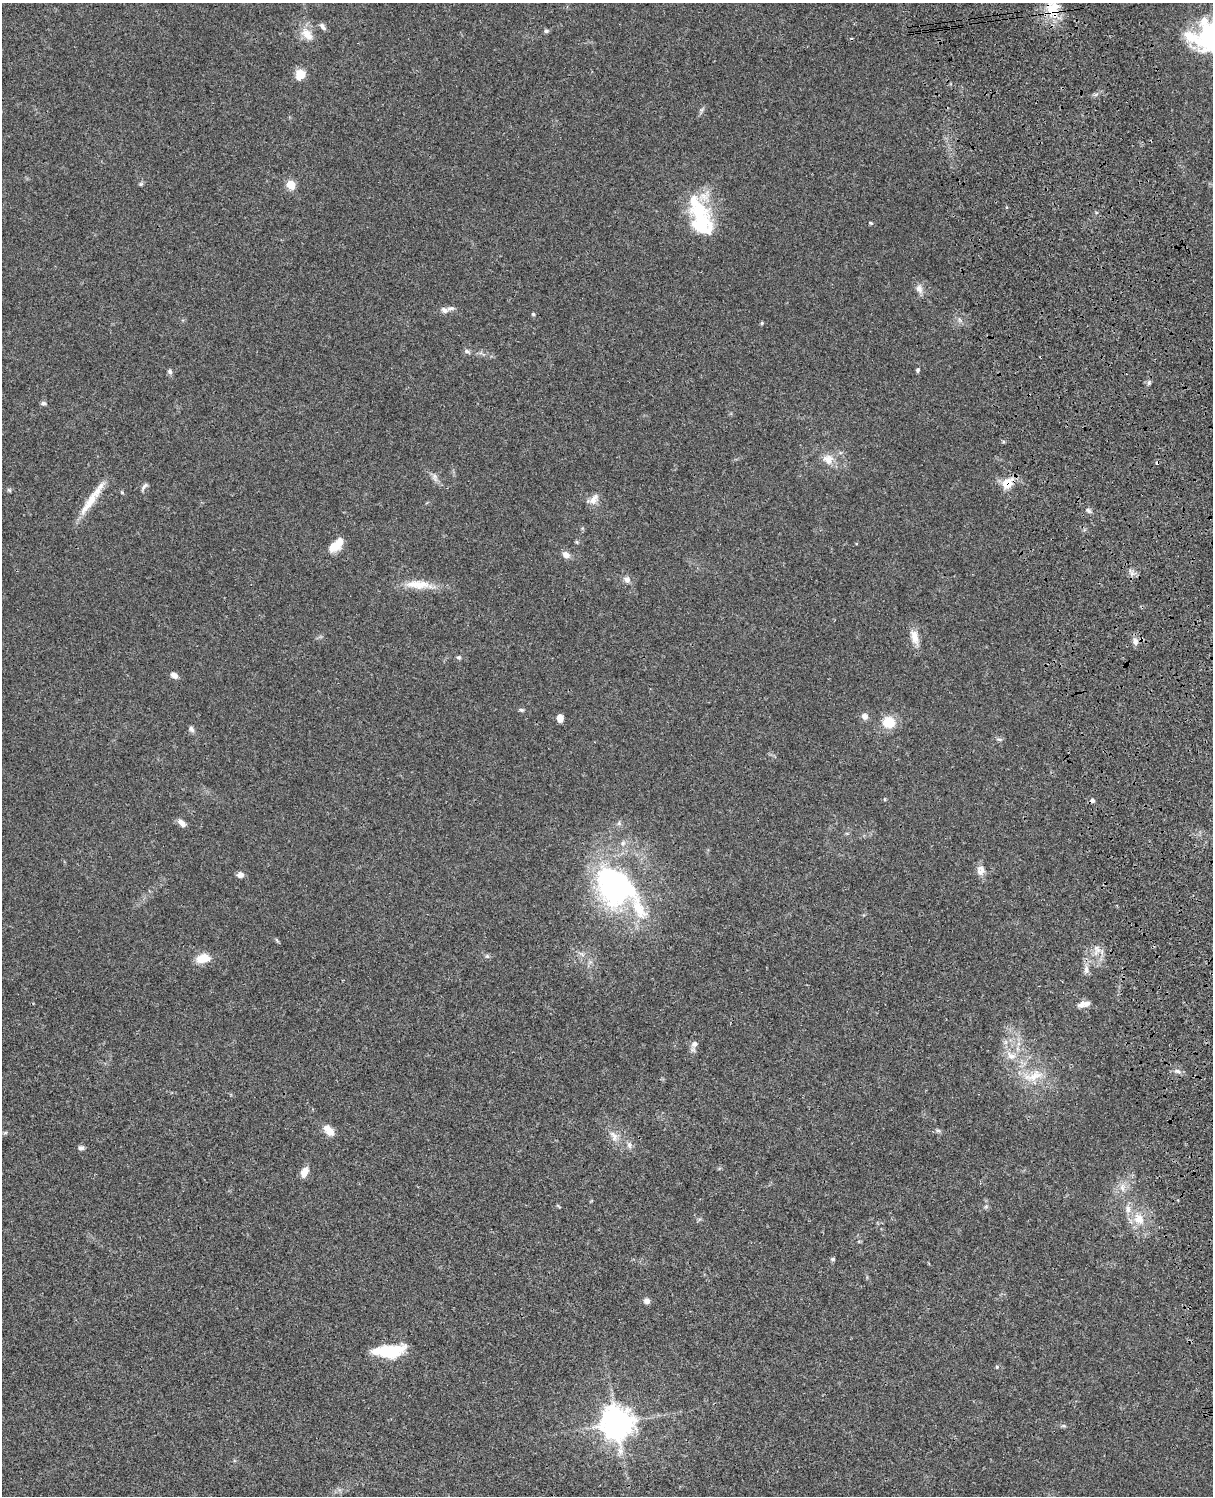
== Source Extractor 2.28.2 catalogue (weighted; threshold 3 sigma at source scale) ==
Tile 6 of 4 x 3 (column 2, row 2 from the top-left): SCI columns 1334-2544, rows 1773-3266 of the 5085 x 4926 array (HDU 1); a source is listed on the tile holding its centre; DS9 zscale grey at full resolution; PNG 1215 x 1498 px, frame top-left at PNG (2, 3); no overlay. Shown black and unused: <1% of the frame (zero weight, under 3 of 4 exposures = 6% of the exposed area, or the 3 px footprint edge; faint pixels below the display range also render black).
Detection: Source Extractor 2.28.2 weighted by HDU 2 'WHT'; one run over the whole footprint, this tile lists its part. Background 0.0752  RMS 0.0058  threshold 0.0259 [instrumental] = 3 sigma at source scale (4.5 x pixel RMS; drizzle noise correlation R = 1.50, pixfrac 1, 0.05/0.05 arcsec/px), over >= 5 px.
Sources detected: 85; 2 cosmic-ray / hot-pixel residue — not listed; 7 inside a brighter listed object's ellipse — not listed separately; the other 76 listed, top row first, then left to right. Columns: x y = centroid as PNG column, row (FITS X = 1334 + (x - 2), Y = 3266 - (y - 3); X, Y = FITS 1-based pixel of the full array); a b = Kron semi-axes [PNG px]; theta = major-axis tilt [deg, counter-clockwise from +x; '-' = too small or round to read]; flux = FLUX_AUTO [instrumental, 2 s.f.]
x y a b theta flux
1052 9 24 18 -74 16
322 26 10 5 -53 1.7
546 31 5 5 - 1.3
306 34 18 13 -82 6.9
1210 35 41 27 50 57
300 74 12 11 - 6.5
141 184 6 5 - 0.9
291 185 5 5 - 19
700 219 43 23 -73 43
870 223 5 4 - 0.66
919 289 13 8 -64 3.3
444 310 9 7 -13 2.5
533 314 5 4 - 0.76
762 323 4 4 - 0.79
467 351 8 5 -12 1.4
917 370 5 4 - 0.92
170 372 7 6 - 1.5
1149 383 7 5 71 1.2
43 403 6 5 - 1.3
828 459 15 14 - 6.2
435 477 11 7 -81 2.4
1007 483 13 10 41 9.9
144 486 13 4 51 1.5
9 490 6 5 - 0.82
122 492 5 4 - 0.66
594 499 17 9 58 4.3
89 503 42 10 55 13
1088 511 8 5 -50 1.4
577 542 6 4 -71 0.68
336 545 18 9 43 10
566 555 8 7 - 3.6
627 580 9 8 - 2.5
418 584 35 11 -1 11
915 637 21 10 -76 6.2
1135 641 11 8 -83 2.9
459 657 6 5 - 1.1
174 675 9 6 -28 3
521 710 6 5 - 0.97
865 716 9 8 - 2.6
560 718 7 5 -89 4.7
889 722 15 13 -9 12
191 729 8 5 -52 1.8
999 739 7 4 -1 1
885 799 5 3 - 0.5
181 823 11 6 -44 3.2
619 823 6 6 - 1.2
623 843 8 6 2 1.9
980 872 17 8 -67 3.7
240 875 7 6 - 2.7
615 886 54 40 -41 120
277 940 6 4 -70 0.73
1097 950 17 9 78 5.4
582 954 9 3 -45 1.1
487 956 6 6 - 1.1
203 958 18 10 11 8.2
1086 970 12 6 -90 2.9
1084 1004 16 7 14 3.7
694 1044 9 8 - 2.4
1011 1056 16 9 -32 5.9
1178 1071 9 5 -36 1.8
1033 1076 32 12 17 11
329 1130 17 9 -46 5.2
938 1130 7 4 -1 1
614 1136 16 9 -65 4.6
629 1145 10 6 -70 1.9
81 1148 7 6 - 1.6
304 1172 11 7 67 5.3
1122 1187 11 7 -89 3.4
986 1206 6 4 19 0.84
1139 1219 17 13 -62 9.7
833 1259 6 5 - 0.84
647 1301 8 7 - 2.3
390 1351 32 12 5 25
997 1367 5 4 - 0.67
617 1423 10 9 - 940
620 1451 11 8 -81 3.2
Overlapping masked pixels (flux is a lower limit): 2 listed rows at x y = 1052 9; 1007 483
Isophote crosses this tile's border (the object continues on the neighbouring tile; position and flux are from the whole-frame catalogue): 1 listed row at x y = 1210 35